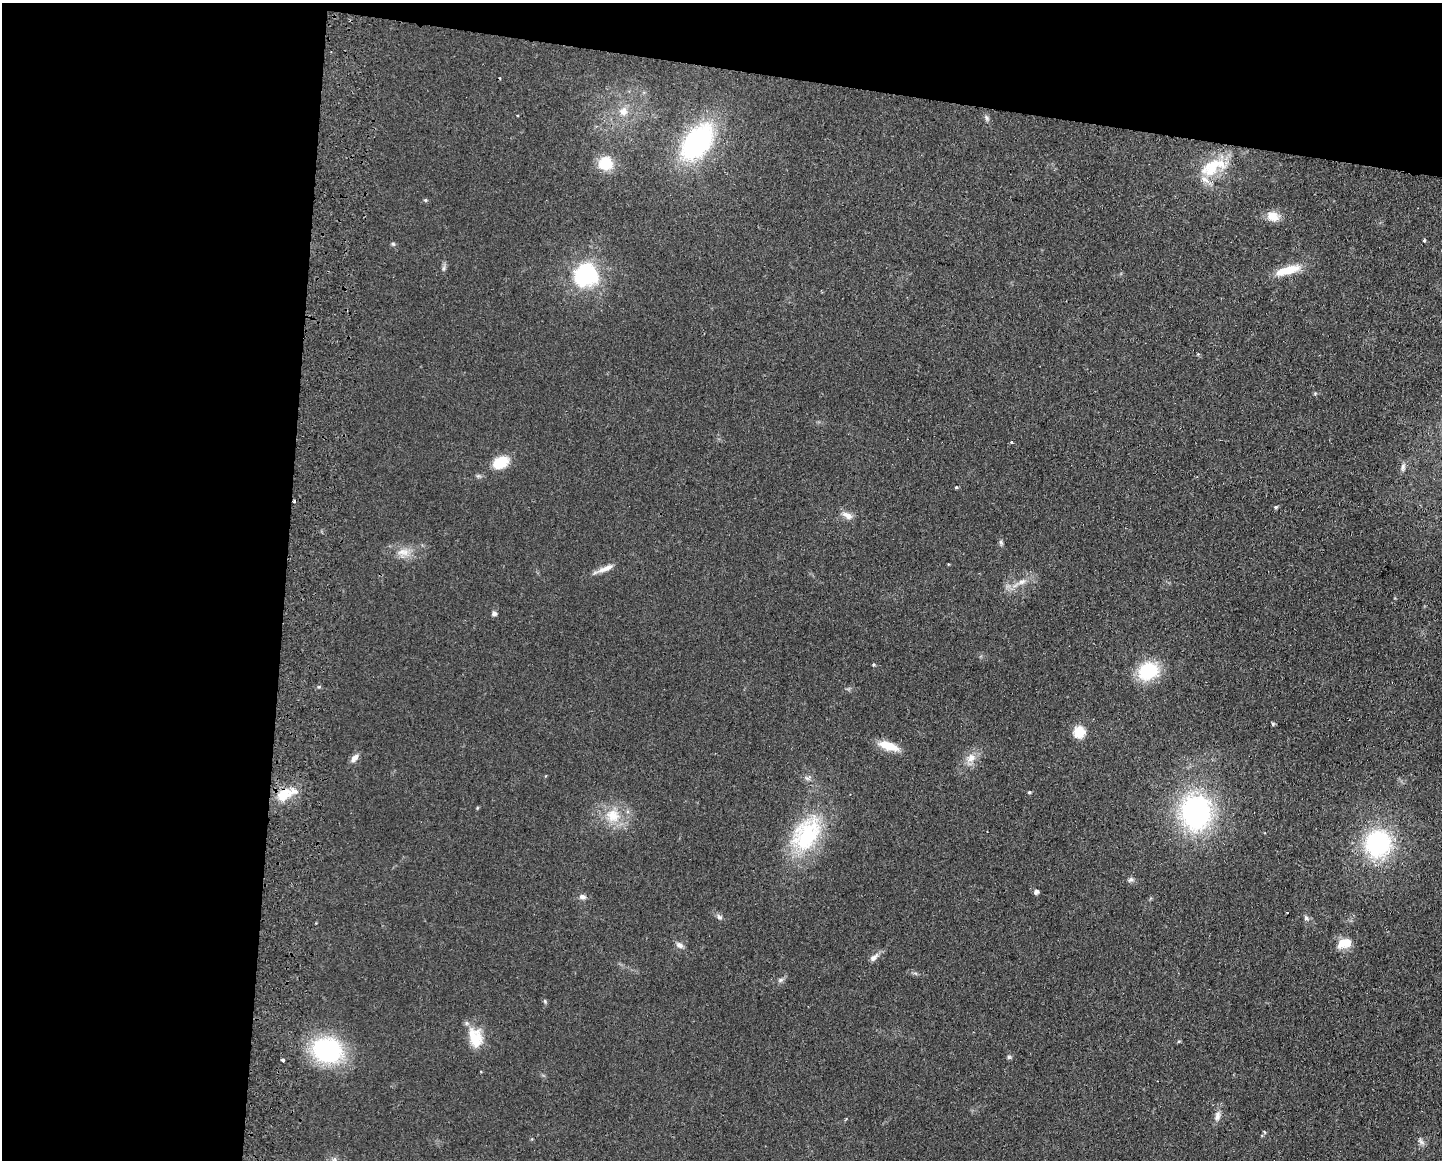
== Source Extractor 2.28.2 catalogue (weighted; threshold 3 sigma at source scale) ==
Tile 1 of 3 x 4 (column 1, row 1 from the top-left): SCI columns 169-1608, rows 3482-4639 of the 4768 x 4648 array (HDU 1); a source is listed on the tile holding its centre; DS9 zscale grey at full resolution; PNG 1444 x 1162 px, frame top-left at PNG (2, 3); no overlay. Shown black and unused: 26% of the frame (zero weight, under 2 of 3 exposures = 3% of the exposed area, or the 3 px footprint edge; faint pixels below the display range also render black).
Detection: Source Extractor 2.28.2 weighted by HDU 2 'WHT'; one run over the whole footprint, this tile lists its part. Background 0.0805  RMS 0.0096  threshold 0.0432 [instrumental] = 3 sigma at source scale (4.5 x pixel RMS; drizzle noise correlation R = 1.50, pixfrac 1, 0.05/0.05 arcsec/px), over >= 5 px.
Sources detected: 63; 2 cosmic-ray / hot-pixel residue — not listed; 4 inside a brighter listed object's ellipse — not listed separately; the other 57 listed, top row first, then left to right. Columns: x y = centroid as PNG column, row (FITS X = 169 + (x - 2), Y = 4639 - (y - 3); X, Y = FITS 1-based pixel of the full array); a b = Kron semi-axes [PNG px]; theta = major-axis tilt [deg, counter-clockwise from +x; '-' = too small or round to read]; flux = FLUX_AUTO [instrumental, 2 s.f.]
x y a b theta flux
623 111 12 12 - 9.5
518 115 3 2 - 1.1
986 118 8 5 -71 2.2
697 142 31 18 53 180
605 163 16 15 - 25
1213 167 40 19 26 39
425 200 5 4 - 1.4
1273 216 16 12 -24 11
1424 240 4 3 - 1.4
393 244 6 5 - 1.5
444 268 7 4 71 1.9
1287 270 32 9 16 23
586 275 29 27 53 80
1198 354 4 4 - 0.95
1012 443 3 3 - 2.8
501 462 15 10 28 27
1403 467 11 6 82 3.3
956 487 4 3 - 1.2
1276 507 5 4 - 1.3
847 515 17 8 -26 6.4
1001 542 7 5 -69 1.9
402 552 15 9 20 9.2
948 564 3 3 - 0.74
605 569 28 6 22 7.9
1022 582 11 7 28 5.3
494 613 6 5 - 3
873 664 4 4 - 1.2
1148 671 18 14 24 56
1273 724 5 5 - 1.2
1079 732 6 6 - 74
888 746 24 9 -18 19
354 758 11 7 49 5.2
971 758 14 11 53 9.8
1029 792 4 4 - 1.3
283 794 21 15 42 20
1196 812 33 28 -87 190
613 816 20 18 -28 25
806 835 49 31 60 87
1378 844 26 25 - 110
1131 880 8 6 49 2.4
1036 892 5 4 - 3.4
582 897 9 6 -11 3.7
1287 912 3 2 - 0.71
719 917 8 6 -34 2.6
1306 918 9 6 -57 2.5
1346 942 20 13 46 13
679 945 10 7 -32 3.9
874 957 13 7 41 5.1
781 980 9 5 27 2.6
545 1001 6 5 - 1.4
476 1040 28 14 76 20
327 1050 32 26 -14 110
1009 1057 6 5 - 1.7
283 1060 3 3 - 2.2
1217 1116 14 8 76 5.6
1264 1132 5 3 - 1.2
1421 1141 12 6 -48 3.2
Overlapping masked pixels (flux is a lower limit): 1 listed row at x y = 283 794